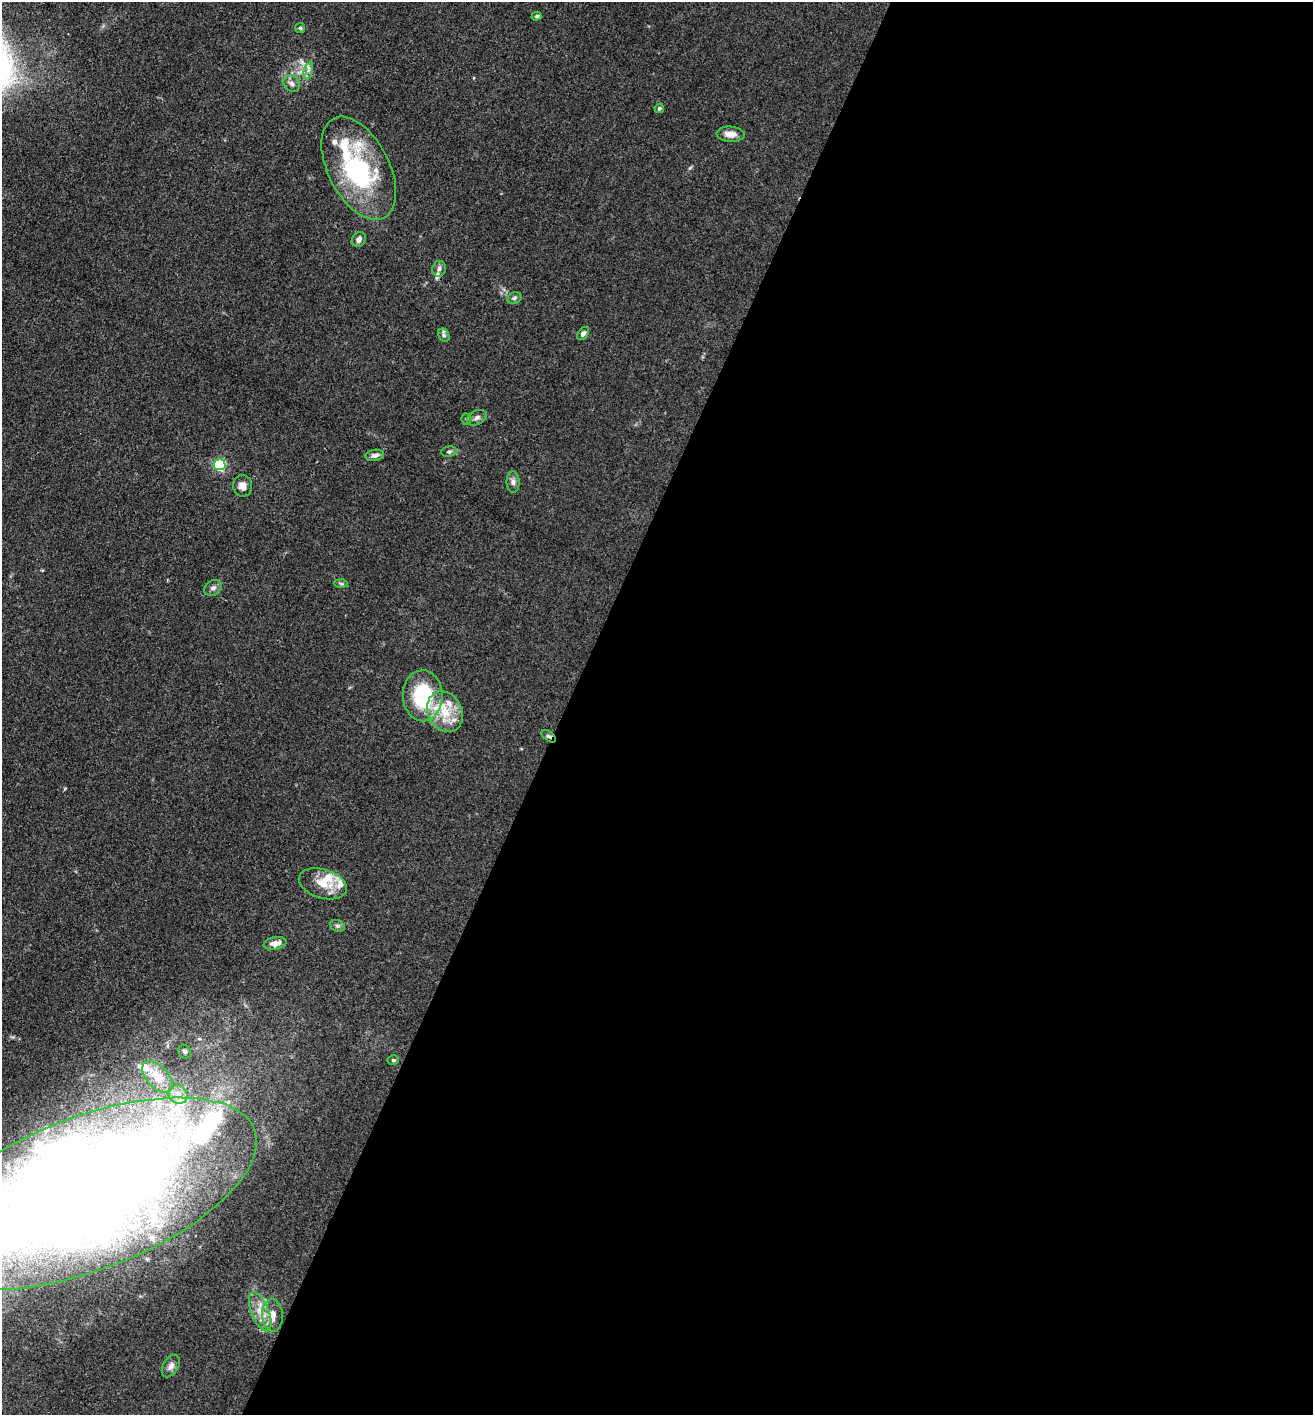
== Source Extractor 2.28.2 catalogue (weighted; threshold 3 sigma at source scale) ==
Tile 12 of 4 x 4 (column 4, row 3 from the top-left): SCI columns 4210-5520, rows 1415-2827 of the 5662 x 5653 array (HDU 1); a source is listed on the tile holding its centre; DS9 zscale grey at full resolution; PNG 1315 x 1417 px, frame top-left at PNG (2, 2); each listed source drawn as its Kron ellipse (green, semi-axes under 4 px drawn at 4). Shown black and unused: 57% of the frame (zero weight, under 3 of 4 exposures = <1% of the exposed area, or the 3 px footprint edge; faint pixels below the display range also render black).
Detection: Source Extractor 2.28.2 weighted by HDU 2 'WHT'; one run over the whole footprint, this tile lists its part. Background 0.0661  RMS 0.0058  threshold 0.026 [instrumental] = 3 sigma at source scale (4.5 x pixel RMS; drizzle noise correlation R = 1.50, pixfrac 1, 0.05/0.05 arcsec/px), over >= 5 px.
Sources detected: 51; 3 inside a brighter object's white glare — neither listed nor drawn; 13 inside a brighter listed object's ellipse — not listed separately; the other 35 listed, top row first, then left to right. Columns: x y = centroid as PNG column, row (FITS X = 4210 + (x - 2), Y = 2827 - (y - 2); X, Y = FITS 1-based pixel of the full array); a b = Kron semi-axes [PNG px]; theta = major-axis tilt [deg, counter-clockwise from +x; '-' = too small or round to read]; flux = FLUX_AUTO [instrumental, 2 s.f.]
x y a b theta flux
537 16 5 4 - 1
300 28 5 5 - 0.89
308 70 9 4 76 1.8
292 84 9 7 -51 2.5
659 108 5 4 - 1.2
730 134 14 7 -3 4.8
359 168 56 30 -63 76
359 240 8 6 55 2.7
439 269 8 6 68 2.1
514 298 7 5 22 1.3
583 334 7 5 51 2
444 335 7 5 -60 1.2
477 418 11 7 26 2.4
466 419 5 5 - 0.91
449 451 8 5 7 1.3
375 455 9 5 9 2.3
220 465 5 5 - 64
513 482 11 6 -89 2.2
243 486 11 9 -89 3.5
341 583 6 4 -2 0.95
213 588 9 7 35 1.9
423 696 25 20 -89 44
445 712 21 17 -62 17
549 736 8 4 -37 1.3
323 884 25 14 -17 12
337 926 7 5 -20 1.3
275 943 11 6 9 4.5
185 1052 7 6 - 1.7
393 1060 5 4 - 0.9
157 1077 19 10 -47 11
178 1094 10 9 - 4.2
87 1194 179 76 21 1300
260 1312 21 8 -67 7.6
272 1315 16 10 -87 6
171 1366 12 7 59 2.8
Overlapping masked pixels (flux is a lower limit): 2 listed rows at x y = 549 736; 87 1194
Isophote crosses this tile's border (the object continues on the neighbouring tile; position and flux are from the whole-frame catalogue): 1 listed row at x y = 87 1194